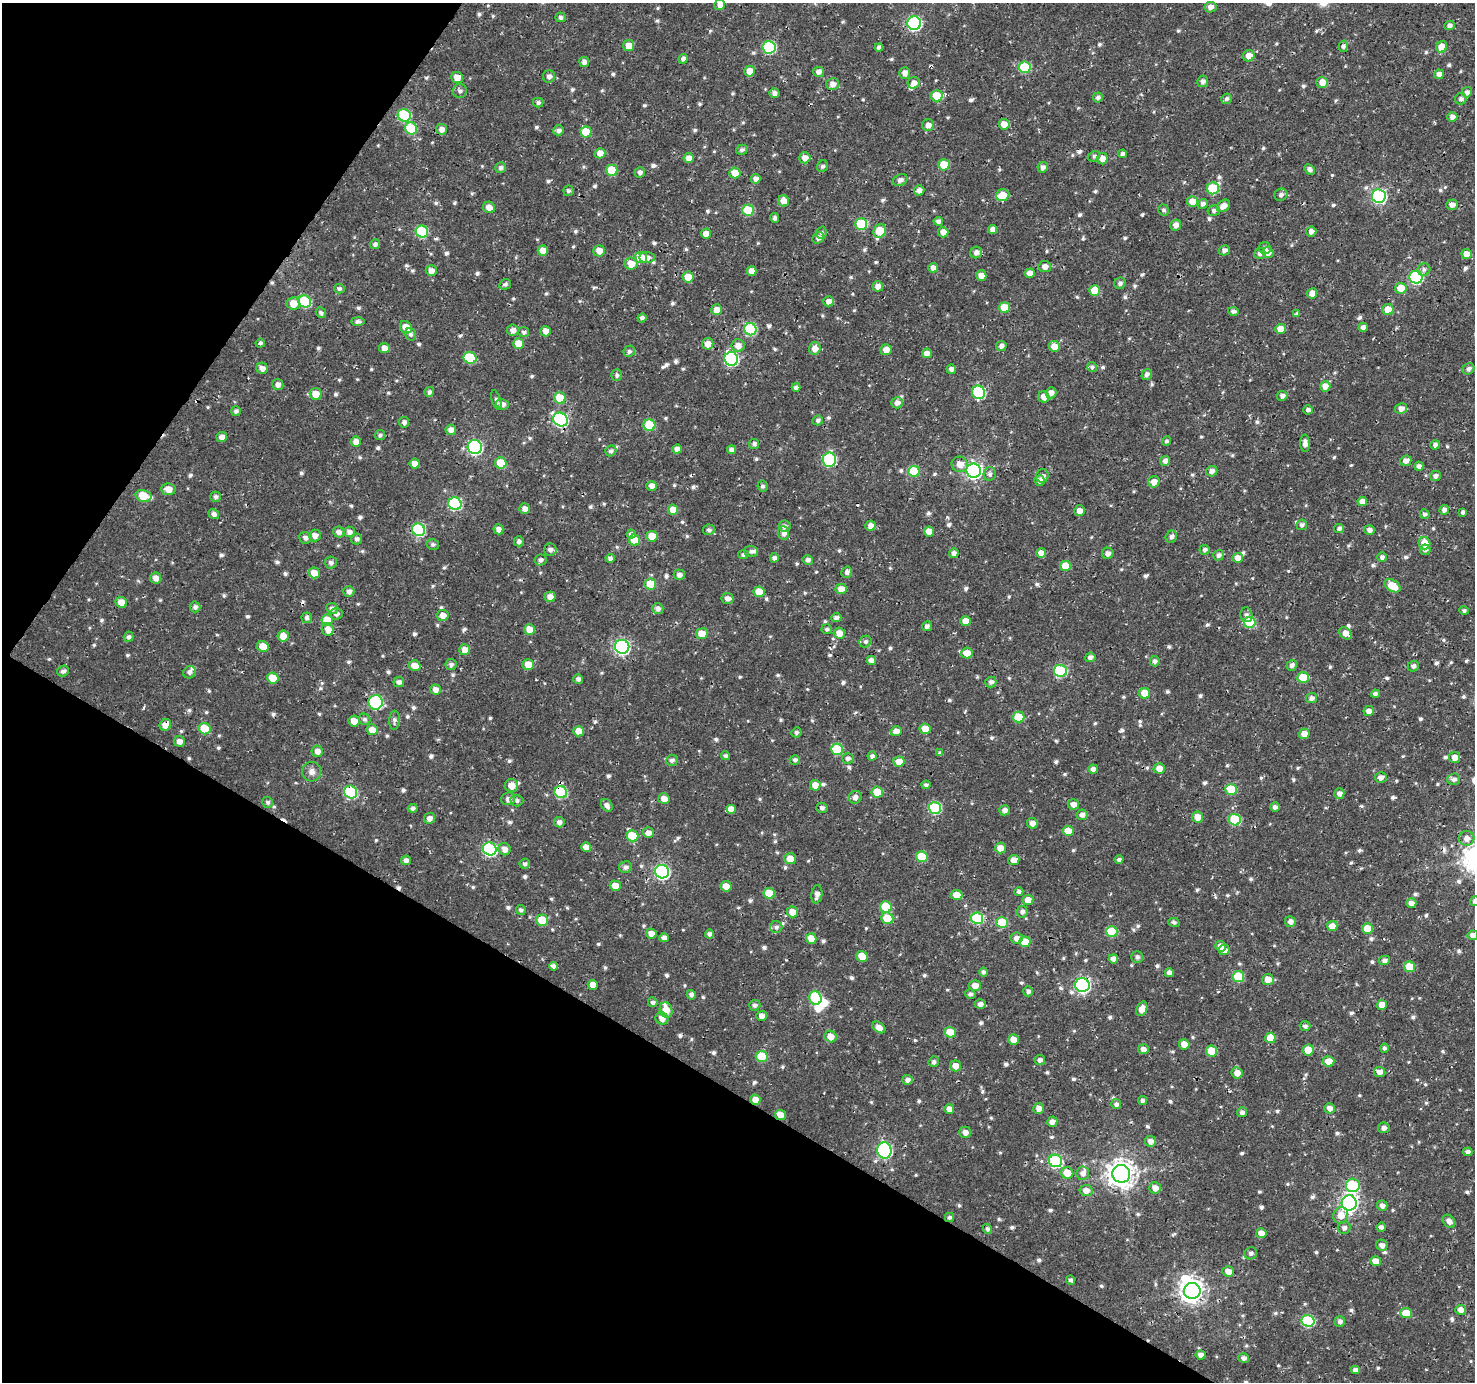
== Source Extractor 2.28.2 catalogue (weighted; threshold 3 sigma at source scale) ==
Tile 9 of 4 x 4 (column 1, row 3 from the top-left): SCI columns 9-1481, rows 1637-3016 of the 5900 x 5964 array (HDU 1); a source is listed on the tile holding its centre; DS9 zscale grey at full resolution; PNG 1477 x 1384 px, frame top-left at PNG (2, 3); each listed source drawn as its Kron ellipse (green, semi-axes under 4 px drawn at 4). Shown black and unused: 29% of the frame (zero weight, under 3 of 4 exposures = <1% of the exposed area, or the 3 px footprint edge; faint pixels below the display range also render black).
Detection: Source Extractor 2.28.2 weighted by HDU 2 'WHT'; one run over the whole footprint, this tile lists its part. Background 0.00206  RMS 0.0025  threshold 0.0115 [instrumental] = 3 sigma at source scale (4.5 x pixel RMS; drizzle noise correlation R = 1.50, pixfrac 1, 0.0396/0.0396 arcsec/px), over >= 5 px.
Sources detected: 886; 3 inside a brighter object's white glare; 7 cosmic-ray / hot-pixel residue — neither listed nor drawn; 7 inside a brighter listed object's ellipse — not listed separately; of the other 869, all 500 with FLUX_AUTO >= 0.645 (the completeness limit of this list) listed and drawn (369 fainter detections not listed), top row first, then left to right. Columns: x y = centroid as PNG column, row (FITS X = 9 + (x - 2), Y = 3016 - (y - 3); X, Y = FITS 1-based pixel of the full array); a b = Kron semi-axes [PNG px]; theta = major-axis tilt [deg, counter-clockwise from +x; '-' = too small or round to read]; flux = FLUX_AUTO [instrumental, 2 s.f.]
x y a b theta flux
720 5 5 5 - 1.5
1210 7 6 5 - 1.4
561 17 5 4 - 0.69
914 23 7 7 - 44
1449 25 5 5 - 1.1
629 46 5 5 - 2.8
1343 46 5 4 - 0.67
769 47 6 6 - 25
879 47 4 4 - 0.96
1442 47 6 5 - 4.5
1249 56 6 5 - 2.3
683 59 5 4 - 1
584 62 5 5 - 1.2
1024 67 6 5 - 16
750 71 5 5 - 2.9
819 72 5 5 - 1.3
905 73 6 5 - 1.5
1439 74 5 4 - 1.5
549 76 6 6 - 1
457 78 6 5 - 2.6
1203 81 5 5 - 1.1
1322 82 5 5 - 2.4
914 83 6 5 - 1.7
833 84 6 6 - 1.8
460 91 7 7 - 0.86
1467 92 5 5 - 1.1
774 93 5 4 - 1.1
937 96 6 5 - 6.6
1098 98 5 5 - 0.78
1227 99 5 5 - 0.7
1461 99 6 5 - 0.85
538 103 5 5 - 0.65
404 115 6 6 - 20
1452 117 5 5 - 1.4
1004 124 5 5 - 2.9
928 125 6 6 - 1.5
411 128 6 6 - 9.1
442 129 5 5 - 1.8
558 130 5 5 - 0.87
586 132 5 5 - 6
742 150 6 5 - 0.72
600 153 5 5 - 2.1
1122 154 4 4 - 0.9
1094 156 6 5 - 0.65
689 158 5 5 - 1.9
805 158 5 5 - 1.8
1102 159 5 5 - 2
944 165 5 5 - 5.7
822 166 6 5 - 0.67
1043 167 5 5 - 1.2
501 168 5 5 - 0.87
1310 169 6 4 -45 0.9
612 170 5 5 - 8.3
640 172 5 5 - 1.1
735 173 5 5 - 3
756 179 5 5 - 1.2
900 180 8 5 22 1.2
1213 188 6 6 - 13
919 190 5 5 - 1.4
568 191 5 5 - 0.68
1003 195 7 5 20 4
1281 195 6 6 - 0.85
1379 196 7 6 - 50
783 201 5 5 - 2.6
1192 201 5 5 - 3.1
1203 204 5 4 - 0.98
1452 205 6 5 - 1.5
1223 206 7 5 38 1.9
489 207 6 5 - 2.1
748 210 6 5 - 11
1164 210 6 5 - 0.68
1214 210 6 5 - 0.85
775 218 5 4 - 0.76
938 221 4 4 - 0.91
861 224 6 5 - 12
1176 225 6 5 - 1.5
993 229 4 4 - 1.4
880 231 7 6 - 7.8
1311 231 5 5 - 1.3
422 232 6 6 - 20
943 232 5 5 - 1.9
706 233 5 5 - 2.2
822 233 6 5 - 0.77
818 238 6 5 - 1.2
375 244 5 5 - 0.85
1265 248 6 6 - 0.73
1224 250 5 5 - 1.1
543 251 5 5 - 2.9
599 251 6 5 - 2.4
976 252 6 5 - 1.4
1260 253 6 5 - 0.97
1268 253 6 5 - 1.7
1466 254 5 5 - 2.6
641 258 6 6 - 5.5
647 258 8 5 -3 1.2
631 264 6 6 - 3.5
1045 266 6 5 - 1.7
933 268 5 4 - 1.4
1424 269 6 6 - 0.81
431 271 5 5 - 1.8
752 271 5 4 - 2
1030 273 5 5 - 1.8
981 276 5 5 - 2.3
688 277 5 5 - 3.8
1416 277 6 6 - 30
1120 283 6 5 - 0.86
505 284 6 5 - 0.65
878 286 5 5 - 1.8
1401 288 6 5 - 4.2
339 289 5 5 - 0.73
1095 290 5 5 - 3.9
1312 293 5 5 - 2.7
305 301 6 6 - 17
828 301 5 5 - 1.5
293 304 6 6 - 3.3
1004 307 5 5 - 5.9
716 310 5 5 - 1.9
1388 310 5 5 - 3.8
1233 311 5 4 - 0.92
321 313 5 4 - 0.74
1297 314 4 4 - 0.66
642 318 4 4 - 0.75
358 321 7 4 -1 0.85
406 327 7 5 -53 3
1363 327 4 4 - 1.1
750 329 6 6 - 21
1281 329 5 5 - 2.9
513 330 6 5 - 1.4
546 331 5 5 - 2
524 332 5 5 - 0.76
410 334 6 5 - 0.67
260 343 5 4 - 0.72
519 344 5 5 - 3.3
708 344 5 5 - 2.5
738 345 6 6 - 2
1001 346 5 5 - 1.1
1054 346 5 5 - 2.9
384 348 5 5 - 2
815 349 6 6 - 2.1
886 350 5 5 - 2.3
629 351 6 5 - 0.79
927 353 5 4 - 1.7
470 358 6 6 - 14
731 359 7 6 - 34
1092 367 5 4 - 0.64
262 368 6 5 - 1.5
951 369 5 4 - 1.2
1468 369 6 5 - 0.99
1147 374 6 4 55 1
617 375 5 5 - 0.67
278 384 5 5 - 1.3
1325 386 5 5 - 1.8
796 387 4 4 - 0.92
429 392 5 5 - 0.81
979 392 7 6 - 24
1051 393 6 5 - 1.3
316 394 6 5 - 4
1282 396 5 5 - 1
1044 397 6 5 - 2
560 398 6 5 - 6.5
496 400 10 4 -72 0.71
897 403 6 5 - 1.3
502 404 6 5 - 1.2
1401 408 6 5 - 1.6
1308 410 5 4 - 0.88
236 411 5 5 - 0.8
560 419 7 6 - 41
818 420 5 5 - 0.71
404 422 5 5 - 0.92
649 425 6 5 - 13
451 430 5 5 - 1.6
380 435 5 5 - 0.65
222 437 5 5 - 1.5
1166 441 5 4 - 0.66
356 442 5 5 - 1.8
1305 443 8 5 -87 1.5
754 444 5 5 - 0.78
1435 445 5 4 - 0.98
475 447 7 7 - 49
677 449 5 4 - 1.6
731 450 4 4 - 1.3
611 451 6 5 - 0.74
829 460 7 6 - 26
1165 461 5 5 - 1.2
1406 461 6 5 - 1.6
501 463 6 5 - 7.3
415 464 5 5 - 2
960 464 8 7 - 2.1
1419 466 4 4 - 1.2
914 471 5 5 - 8.5
974 471 7 7 - 82
1212 471 6 5 - 1.2
990 474 7 6 - 0.82
1042 476 7 6 - 0.99
1435 476 5 5 - 0.87
1039 480 5 5 - 1.1
1154 482 6 5 - 2.3
651 486 5 5 - 1.7
763 486 5 5 - 0.78
169 489 7 6 - 2.2
143 496 8 5 -14 6.7
216 497 5 5 - 0.85
1362 502 5 4 - 2.2
455 504 7 6 - 27
525 509 5 5 - 1.5
673 510 5 5 - 3.6
1444 510 5 4 - 1.1
1080 511 5 5 - 1.9
1463 512 4 4 - 0.81
214 514 5 5 - 1.1
1425 514 5 4 - 0.71
1302 525 5 5 - 0.79
785 526 6 5 - 0.93
870 526 5 5 - 1.7
1339 528 5 4 - 0.81
498 529 5 5 - 1.4
418 530 7 6 - 24
709 530 6 5 - 0.74
1369 530 5 5 - 1.2
929 531 5 5 - 2.5
339 532 6 5 - 1.1
349 532 5 5 - 1.3
784 533 7 5 -84 1.5
631 534 4 4 - 0.89
315 535 6 6 - 1.6
652 536 5 5 - 4.3
1171 537 6 5 - 0.91
305 538 6 5 - 0.98
357 539 5 5 - 0.76
634 540 5 5 - 5.9
519 541 5 5 - 0.82
1424 543 6 6 - 4.6
433 544 6 5 - 0.67
550 550 6 6 - 1.1
1205 550 5 5 - 0.82
1425 550 5 5 - 0.99
751 551 7 5 -2 0.68
954 553 5 4 - 1.1
1041 553 5 5 - 2
1108 553 6 5 - 1.3
743 555 5 4 - 0.72
1219 555 5 5 - 0.94
1382 557 4 4 - 0.86
610 558 4 4 - 0.74
774 558 4 4 - 1
1238 558 5 5 - 1.9
541 560 6 5 - 0.87
808 560 5 4 - 0.96
331 563 6 6 - 0.83
1065 566 5 5 - 4.7
847 572 6 5 - 0.84
314 573 5 5 - 2.8
679 575 5 5 - 1.1
156 578 5 5 - 1.7
650 584 6 5 - 7.1
1392 586 9 5 -32 5.6
841 589 6 5 - 2.5
349 591 5 5 - 1
759 592 5 5 - 4.1
550 597 5 5 - 1.9
728 598 6 5 - 1.2
121 602 6 5 - 2.8
195 607 5 5 - 0.92
332 608 6 5 - 0.97
658 608 5 5 - 1.1
1464 611 4 4 - 0.68
336 614 6 6 - 1
443 615 6 5 - 2
1246 615 7 6 - 0.94
307 618 5 5 - 0.85
836 618 5 4 - 1.1
327 620 6 5 - 5.4
966 621 5 5 - 2.5
1250 622 6 5 - 12
927 626 5 4 - 1.1
328 629 6 6 - 2.1
530 629 5 5 - 3.4
827 629 5 5 - 0.66
839 633 6 5 - 2.6
1346 633 7 5 -40 1.9
702 634 6 5 - 4
283 636 6 5 - 2.5
129 637 5 4 - 0.76
866 642 6 5 - 0.7
263 646 6 5 - 3.5
622 647 7 7 - 61
465 650 5 5 - 2
967 653 5 5 - 3.3
1090 657 5 4 - 0.93
871 660 5 4 - 1.5
1155 661 5 5 - 0.85
451 664 6 5 - 0.84
528 665 6 5 - 3.2
1292 665 5 5 - 0.99
415 666 6 5 - 2.8
1413 666 6 5 - 0.83
63 671 6 5 - 0.92
1060 671 6 6 - 25
189 672 6 6 - 0.91
1303 677 6 5 - 7.4
273 678 6 5 - 4.8
578 679 5 4 - 0.87
399 682 5 5 - 1
991 682 5 5 - 0.95
436 690 5 5 - 1.6
1145 693 5 5 - 4.3
1375 694 4 4 - 0.92
1311 698 5 5 - 1.1
376 702 7 7 - 29
1369 711 5 5 - 1.6
1019 717 6 5 - 7.8
365 719 6 5 - 0.71
394 720 9 5 87 0.8
354 721 5 5 - 2.2
165 725 6 5 - 2.4
205 729 6 5 - 6.3
925 729 5 5 - 2.8
372 730 5 5 - 2.6
579 731 5 5 - 2.8
896 731 5 5 - 1.9
796 732 5 5 - 0.66
1304 734 5 5 - 2.3
179 741 5 5 - 1.5
837 749 6 5 - 12
317 751 5 5 - 1.7
940 753 4 4 - 0.67
726 756 4 4 - 0.78
872 756 4 4 - 0.89
1455 757 5 5 - 2.3
848 758 6 5 - 0.84
672 760 6 5 - 0.9
795 760 5 5 - 0.74
899 762 5 5 - 2.7
1159 768 5 5 - 2.1
1093 769 5 4 - 1.2
312 772 10 9 - 1.5
1381 777 6 5 - 1.4
1454 779 6 5 - 1.1
815 785 5 5 - 2.6
926 785 4 4 - 0.69
511 786 6 6 - 3.1
1231 789 6 5 - 8.6
351 792 7 6 - 23
561 792 6 6 - 20
877 792 5 5 - 4.8
1339 794 5 5 - 1.3
855 797 6 6 - 1.3
664 798 5 5 - 1.9
508 799 7 6 - 1.2
517 801 6 5 - 0.74
268 802 5 5 - 0.72
1073 804 5 5 - 2
607 805 7 5 -55 1.2
1275 807 5 4 - 1
413 808 5 4 - 0.89
822 808 5 5 - 0.74
935 808 6 6 - 20
731 809 5 5 - 2
1005 810 5 5 - 1.4
1082 815 6 5 - 1.2
1197 817 5 5 - 2.7
429 818 5 5 - 1.3
1235 820 6 5 - 14
559 822 5 5 - 1.1
1032 823 5 5 - 1.7
1068 831 5 5 - 3.2
648 833 5 5 - 1.6
632 836 6 5 - 8
1467 838 7 7 - 1.7
586 847 5 4 - 2
1000 848 5 5 - 2.4
490 849 7 6 - 37
505 849 6 6 - 1.7
922 857 6 5 - 8.1
790 859 6 5 - 3
406 860 5 5 - 0.99
1014 860 5 5 - 2.3
1119 860 4 4 - 0.7
525 864 5 5 - 0.76
625 867 6 6 - 1
662 872 7 6 - 54
615 886 5 5 - 2.6
726 886 5 5 - 3
1019 892 5 4 - 0.72
769 893 6 5 - 7
817 894 9 5 81 1.3
957 895 6 5 - 2.7
1028 900 5 5 - 2.7
1474 901 5 4 - 0.68
1411 903 5 5 - 1.4
886 907 6 5 - 9.5
521 910 5 4 - 0.75
792 912 6 5 - 2.8
1022 912 5 5 - 0.96
887 918 6 5 - 5.9
977 918 6 5 - 19
542 920 6 5 - 7.4
1174 922 5 4 - 0.65
1290 922 5 5 - 1.6
1002 923 6 5 - 10
1332 926 5 5 - 2.4
776 927 6 6 - 0.77
1367 929 5 5 - 5
1112 931 6 5 - 10
651 933 5 5 - 1.9
709 934 4 4 - 0.91
1473 935 5 5 - 1.5
664 938 4 4 - 1.3
811 938 5 5 - 2.9
1017 938 6 5 - 1.6
1025 942 6 5 - 5.8
1220 946 5 5 - 2
1224 950 6 5 - 1.3
862 956 5 5 - 4.8
1137 957 6 6 - 0.79
1113 959 4 4 - 1.3
1384 960 6 4 14 0.84
553 966 4 4 - 0.93
1410 967 5 5 - 6.2
983 972 4 4 - 0.78
1169 973 4 4 - 1.3
1238 977 6 5 - 12
1268 980 5 5 - 2.8
593 985 5 5 - 2.2
1082 985 7 7 - 57
975 986 6 5 - 2.2
1028 991 5 4 - 0.89
970 994 5 5 - 0.83
691 995 5 4 - 0.91
815 998 7 6 - 14
653 1002 5 5 - 0.78
980 1004 5 5 - 1.1
755 1005 6 5 - 0.82
1382 1005 5 5 - 3.2
1142 1009 8 5 68 1.9
666 1010 8 6 -71 3.4
762 1016 5 5 - 1.6
662 1018 7 6 - 1.8
1305 1026 5 5 - 0.78
879 1027 7 5 -36 1.8
950 1032 5 5 - 5.3
830 1037 6 5 - 2.4
1270 1038 5 5 - 4.6
1014 1040 5 5 - 2.9
1184 1044 5 5 - 2.4
1384 1048 4 4 - 0.67
1143 1049 5 5 - 1.3
1308 1050 5 5 - 5.1
1212 1051 5 5 - 6.7
762 1056 6 5 - 9.6
1040 1060 5 5 - 1
1328 1061 6 5 - 2.8
934 1062 5 5 - 0.74
956 1066 5 5 - 2.4
1380 1072 5 5 - 1.6
1237 1073 5 5 - 2.2
907 1080 5 5 - 1.1
755 1100 5 5 - 2
1142 1101 4 4 - 0.77
1116 1104 5 5 - 0.9
1039 1108 5 5 - 1.8
1329 1108 5 5 - 1.6
949 1109 5 5 - 1.8
1242 1112 5 5 - 0.98
780 1115 5 5 - 2.3
1052 1122 5 5 - 1.6
1384 1128 6 5 - 1
965 1132 6 6 - 1.5
1150 1141 5 5 - 1.4
884 1150 8 7 - 49
1468 1152 4 4 - 0.93
1056 1161 6 6 - 28
1067 1173 6 5 - 3.8
1083 1173 6 6 - 1.3
1121 1174 9 8 - 300
1353 1185 7 6 - 21
1155 1188 6 5 - 2
1086 1190 6 5 - 1.8
1349 1203 7 7 - 99
1382 1206 5 5 - 1.2
1341 1215 8 7 - 2.6
949 1217 4 4 - 0.73
1449 1221 7 5 -48 1.5
1381 1227 5 4 - 0.97
1344 1228 6 6 - 0.98
987 1229 5 4 - 0.67
1261 1233 5 5 - 2.4
1382 1245 6 5 - 1.1
1251 1253 6 6 - 0.86
1376 1261 5 5 - 2.7
1228 1271 6 5 - 2
1071 1280 4 4 - 0.71
1192 1291 8 8 - 210
1461 1310 5 5 - 1.8
1406 1313 6 5 - 4.7
1308 1321 6 6 - 22
1340 1321 5 5 - 0.99
1201 1355 5 4 - 1.5
1244 1358 5 5 - 0.97
1356 1370 4 4 - 1.2
Overlapping masked pixels (flux is a lower limit): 8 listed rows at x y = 442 129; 979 392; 165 725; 561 792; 1082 985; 755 1100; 780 1115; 949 1217
Isophote crosses this tile's border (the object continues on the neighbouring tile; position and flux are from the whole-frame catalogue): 3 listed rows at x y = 720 5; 1474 901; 1473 935